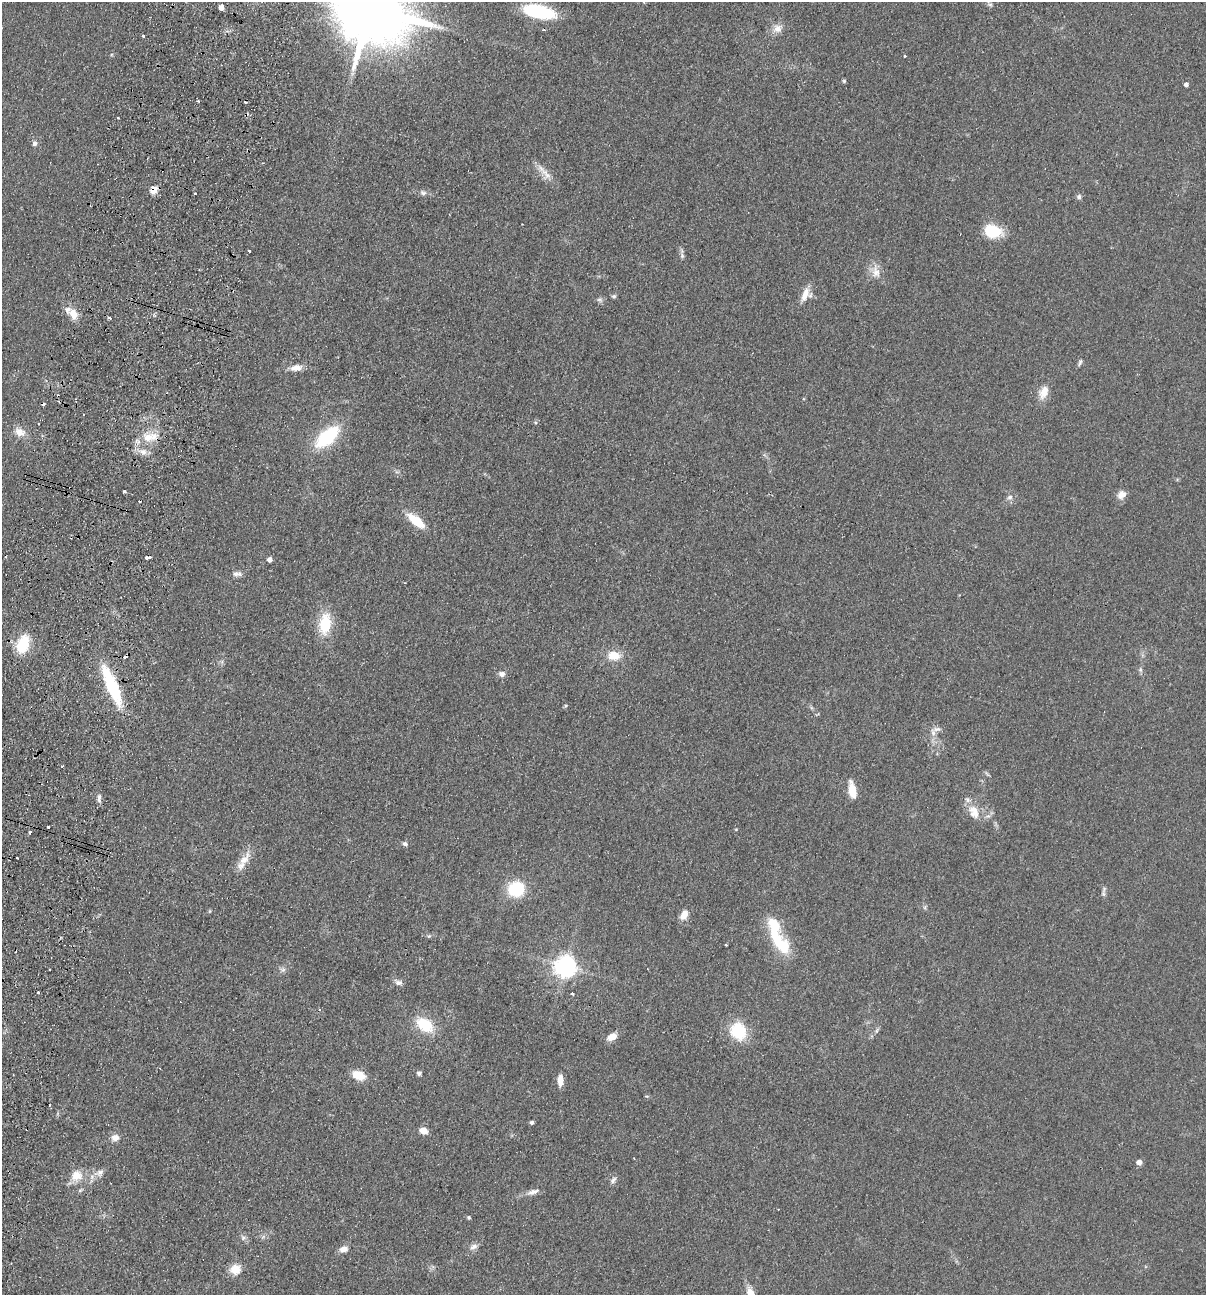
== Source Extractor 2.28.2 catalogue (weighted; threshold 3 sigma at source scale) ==
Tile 7 of 4 x 4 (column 3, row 2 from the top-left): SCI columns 2716-3919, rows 2607-3899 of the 5308 x 5212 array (HDU 1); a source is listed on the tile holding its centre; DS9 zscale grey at full resolution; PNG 1208 x 1297 px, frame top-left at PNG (2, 2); no overlay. Shown black and unused: <1% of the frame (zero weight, under 2 of 3 exposures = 3% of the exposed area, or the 3 px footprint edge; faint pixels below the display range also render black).
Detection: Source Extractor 2.28.2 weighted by HDU 2 'WHT'; one run over the whole footprint, this tile lists its part. Background 0.0596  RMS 0.0088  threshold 0.0398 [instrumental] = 3 sigma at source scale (4.5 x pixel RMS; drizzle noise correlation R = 1.50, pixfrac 1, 0.05/0.05 arcsec/px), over >= 5 px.
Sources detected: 108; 2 inside a brighter object's white glare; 9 cosmic-ray / hot-pixel residue — not listed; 4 inside a brighter listed object's ellipse — not listed separately; the other 93 listed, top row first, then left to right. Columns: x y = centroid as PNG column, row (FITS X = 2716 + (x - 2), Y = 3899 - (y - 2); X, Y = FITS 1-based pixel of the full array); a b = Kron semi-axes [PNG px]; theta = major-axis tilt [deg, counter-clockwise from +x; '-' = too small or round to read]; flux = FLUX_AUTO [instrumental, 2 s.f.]
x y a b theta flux
990 4 7 4 -1 1.7
221 7 5 4 - 20
370 9 21 17 -23 11000
539 12 29 12 -12 68
778 28 13 10 27 7.4
143 36 3 3 - 3.4
111 55 5 4 - 1
904 56 3 3 - 1.4
844 81 5 5 - 1.2
1186 85 4 4 - 3.4
198 101 4 3 - 1
118 118 3 2 - 0.94
34 143 6 6 - 3
546 174 18 11 -61 8.6
153 190 8 7 - 9.9
195 193 3 2 - 0.81
423 193 9 7 -11 2.9
1079 197 6 6 - 2.5
993 231 19 14 -17 29
249 251 3 3 - 2.1
682 256 8 6 -76 2.3
876 272 20 11 -82 9.5
806 294 17 11 64 10
614 296 7 5 1 1.5
599 299 9 4 0 2
73 314 15 11 -68 10
109 318 3 3 - 1.9
1080 362 10 4 62 2
296 368 15 8 5 7.7
1044 392 18 11 67 10
20 432 14 10 -24 8.1
148 437 19 13 28 17
327 437 21 10 42 75
143 452 10 10 - 6.1
124 491 3 3 - 1.9
1124 494 13 9 -89 4.8
1010 497 8 7 - 3.1
416 521 21 8 -39 23
148 557 6 3 5 6.5
270 559 4 4 - 4.4
235 574 11 7 17 3.6
325 624 23 13 82 31
23 644 23 14 73 25
614 656 16 11 -5 13
1140 670 7 5 -71 2
502 674 8 7 - 3.6
112 686 37 10 -67 73
565 706 5 4 - 1.1
937 729 14 6 1 4.3
852 791 18 7 -80 16
99 798 12 5 89 3.2
968 800 8 6 -70 2.9
975 814 15 13 -6 11
49 827 3 2 - 8.5
30 832 3 2 - 1.7
405 844 6 5 - 2.4
17 858 2 2 - 1.1
244 860 16 11 38 9.9
516 889 14 13 - 47
1103 894 9 5 -88 2.3
925 907 6 4 72 1.3
684 915 12 8 60 7.6
775 925 36 18 -80 31
429 936 7 4 43 1.4
726 945 3 2 - 0.8
566 967 7 7 - 660
49 969 2 2 - 1
283 970 8 6 -16 2.4
399 982 11 7 -4 3.6
38 993 3 3 - 3.2
572 994 3 2 - 1.3
425 1025 18 12 -34 31
738 1031 22 18 -63 31
876 1031 8 4 60 1.9
612 1037 12 8 26 7.8
419 1073 6 5 - 2.1
358 1075 13 8 -20 16
560 1080 11 6 88 8.9
50 1105 3 2 - 0.8
532 1122 4 4 - 1.6
423 1131 8 6 -23 7.8
115 1137 10 8 4 5.7
1139 1162 5 4 - 6.9
100 1173 11 7 66 3.9
77 1175 15 13 14 13
613 1180 10 6 51 2.7
533 1192 15 7 15 5.1
469 1217 5 5 - 1.3
243 1237 8 7 - 2.9
474 1246 11 7 28 4
344 1249 10 7 6 5.6
235 1269 12 11 - 12
751 1293 16 9 -68 10
Overlapping masked pixels (flux is a lower limit): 3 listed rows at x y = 539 12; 153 190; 112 686
Isophote crosses this tile's border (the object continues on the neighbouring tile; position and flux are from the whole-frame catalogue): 2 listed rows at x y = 370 9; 751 1293